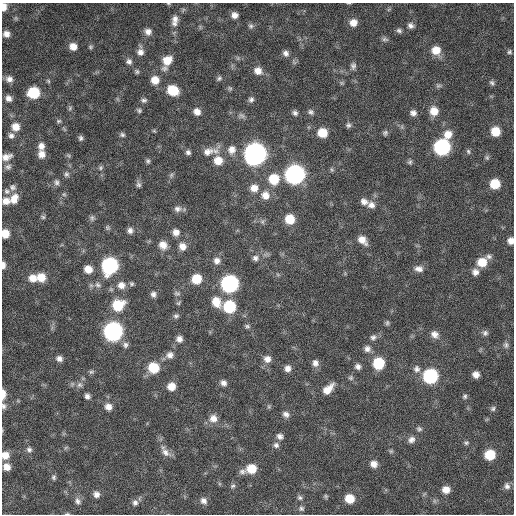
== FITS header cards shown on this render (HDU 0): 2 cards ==
NAXIS1  =                  512 / Axis length
NAXIS2  =                  512 / Axis length

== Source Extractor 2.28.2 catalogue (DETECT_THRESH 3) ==
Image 512 x 512 px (HDU 0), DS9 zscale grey, 1 PNG px = 1 image px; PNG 516 x 516 px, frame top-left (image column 1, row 512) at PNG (2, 3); no overlay
Background 356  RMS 20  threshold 59.2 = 3 sigma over >= 5 px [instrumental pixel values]
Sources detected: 185; all 185 listed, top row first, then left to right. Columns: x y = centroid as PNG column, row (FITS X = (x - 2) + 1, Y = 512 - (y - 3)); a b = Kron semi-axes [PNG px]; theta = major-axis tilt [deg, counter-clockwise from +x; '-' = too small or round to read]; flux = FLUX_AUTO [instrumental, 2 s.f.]
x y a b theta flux
168 3 5 3 - 1200
4 7 8 5 86 12000
234 15 7 6 - 7400
16 18 7 5 -21 2400
175 19 9 8 - 6700
174 23 8 6 -31 4200
353 23 8 8 - 12000
411 25 8 6 -30 4800
251 26 8 6 -63 3300
399 31 8 6 -24 3400
148 32 8 7 - 7300
6 34 7 7 - 7900
385 39 10 5 -10 3200
73 46 8 7 - 11000
90 47 6 5 - 2300
436 50 10 9 - 19000
140 52 9 8 - 6800
509 52 6 6 - 2700
286 53 8 7 - 5500
167 60 11 9 42 22000
129 61 8 8 - 4800
353 66 9 7 89 4300
137 71 6 5 - 2500
258 71 10 9 - 11000
219 78 7 5 40 2700
9 79 8 7 - 6700
155 80 9 8 - 16000
48 81 6 5 - 1800
492 83 8 6 -61 3300
438 86 9 5 6 2900
230 88 7 5 -68 2100
173 90 9 8 - 39000
34 93 8 8 - 61000
8 98 7 6 - 6100
251 99 7 6 - 3900
144 100 8 6 -3 3400
70 108 7 4 48 1800
139 110 6 5 - 2600
434 111 10 9 - 16000
197 112 8 7 - 8300
311 112 8 7 - 4100
295 113 8 7 - 4000
413 113 8 7 - 5900
242 116 10 6 -35 3900
59 121 6 5 - 2000
348 125 7 6 - 3400
16 127 8 8 - 14000
402 127 7 4 -72 2400
154 131 7 3 -36 1500
495 131 8 8 - 24000
322 133 9 8 - 25000
385 133 7 6 - 3100
448 134 10 9 - 15000
122 135 7 6 - 2900
11 136 8 7 - 4500
81 138 6 5 - 3100
41 146 9 7 79 7400
442 147 9 9 - 240000
232 150 10 10 - 10000
468 151 7 5 -74 2700
188 152 6 6 - 3600
208 152 15 10 19 13000
42 154 8 8 - 9900
255 154 10 10 - 900000
68 156 7 4 -45 1900
6 157 11 7 19 9500
487 157 7 6 - 2700
218 160 10 10 - 18000
148 161 7 5 -65 2700
410 162 7 6 - 2700
8 167 9 7 30 4600
101 168 6 6 - 2600
66 174 7 6 - 3600
295 174 10 9 - 510000
171 175 7 5 48 2600
274 179 10 10 - 36000
56 182 8 6 -76 4100
495 184 8 8 - 32000
138 185 8 7 - 3400
13 187 9 8 - 4800
254 188 9 9 - 12000
7 191 9 7 -31 4300
64 194 5 5 - 2300
265 195 11 10 - 13000
14 199 13 9 63 14000
6 201 9 8 - 10000
364 202 11 8 -20 7900
371 205 10 9 - 8100
177 209 10 7 3 5600
43 217 7 5 -27 2400
92 218 8 7 - 3500
290 219 8 8 - 29000
107 228 7 7 - 2600
130 230 8 7 - 5200
176 232 7 7 - 8000
5 234 7 7 - 17000
362 240 11 7 -45 13000
511 241 6 6 - 8600
163 245 9 8 - 12000
182 246 9 8 - 10000
489 257 8 7 - 4300
255 258 8 8 - 5200
217 261 10 9 - 7600
482 262 10 9 - 24000
3 265 7 4 90 6500
110 266 10 9 - 250000
88 269 8 7 - 15000
419 269 11 8 -9 8000
475 272 8 8 - 7400
41 277 10 9 - 20000
33 278 9 8 - 13000
196 279 8 8 - 31000
132 284 6 5 - 2500
230 284 9 9 - 330000
98 285 9 7 -26 5100
121 285 10 9 - 11000
177 293 9 6 -12 3200
153 294 8 6 -85 4800
216 302 12 9 -63 21000
178 303 7 5 36 2000
118 305 11 9 28 45000
229 307 9 9 - 76000
176 316 7 6 - 3400
387 323 7 5 76 2500
247 326 7 6 - 2800
113 331 10 9 - 440000
485 333 8 8 - 4100
435 334 10 9 - 8700
373 337 9 7 31 4600
179 339 8 7 - 7100
125 345 8 7 - 4600
506 345 9 7 -80 3900
367 349 9 8 - 6200
170 355 10 9 - 7500
59 358 7 6 - 6200
267 359 9 8 - 8700
315 363 9 8 - 6700
378 363 9 8 - 55000
358 366 7 6 - 5000
153 368 9 9 - 43000
288 368 8 7 - 7500
417 369 10 9 - 6600
91 372 7 5 14 2600
476 374 6 6 - 8400
430 376 9 9 - 160000
351 378 7 6 - 2900
223 383 7 6 - 5900
79 385 8 8 - 5000
171 386 8 8 - 15000
328 389 14 7 44 15000
3 394 10 4 -90 13000
87 396 6 5 - 4700
465 396 6 6 - 2900
4 406 8 6 -76 4000
108 407 9 8 - 8900
493 409 7 6 - 3000
286 414 8 7 - 5600
213 418 10 10 - 12000
419 429 8 6 -26 3300
280 436 8 7 - 5300
411 440 9 8 - 6400
466 443 7 6 - 2600
276 445 8 8 - 4600
29 450 8 7 - 4200
391 451 6 5 - 2200
165 452 14 9 -45 8900
5 455 8 8 - 13000
490 455 8 8 - 40000
374 464 8 7 - 9300
7 467 7 7 - 10000
251 469 9 8 - 27000
242 472 10 7 12 5100
54 477 6 5 - 2600
233 486 8 5 38 2700
507 486 9 8 - 5300
446 490 8 7 - 12000
96 494 7 7 - 6200
326 496 6 5 - 2100
300 498 8 6 -43 3200
350 499 8 8 - 26000
78 501 10 7 -69 5200
203 501 8 7 - 6300
135 503 8 8 - 4800
301 508 7 7 - 3300
67 514 5 3 - 1500
At the frame edge (FLAGS 8, measured only in part): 10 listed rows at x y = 168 3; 4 7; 6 157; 5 234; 511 241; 3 265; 3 394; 4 406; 5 455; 67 514